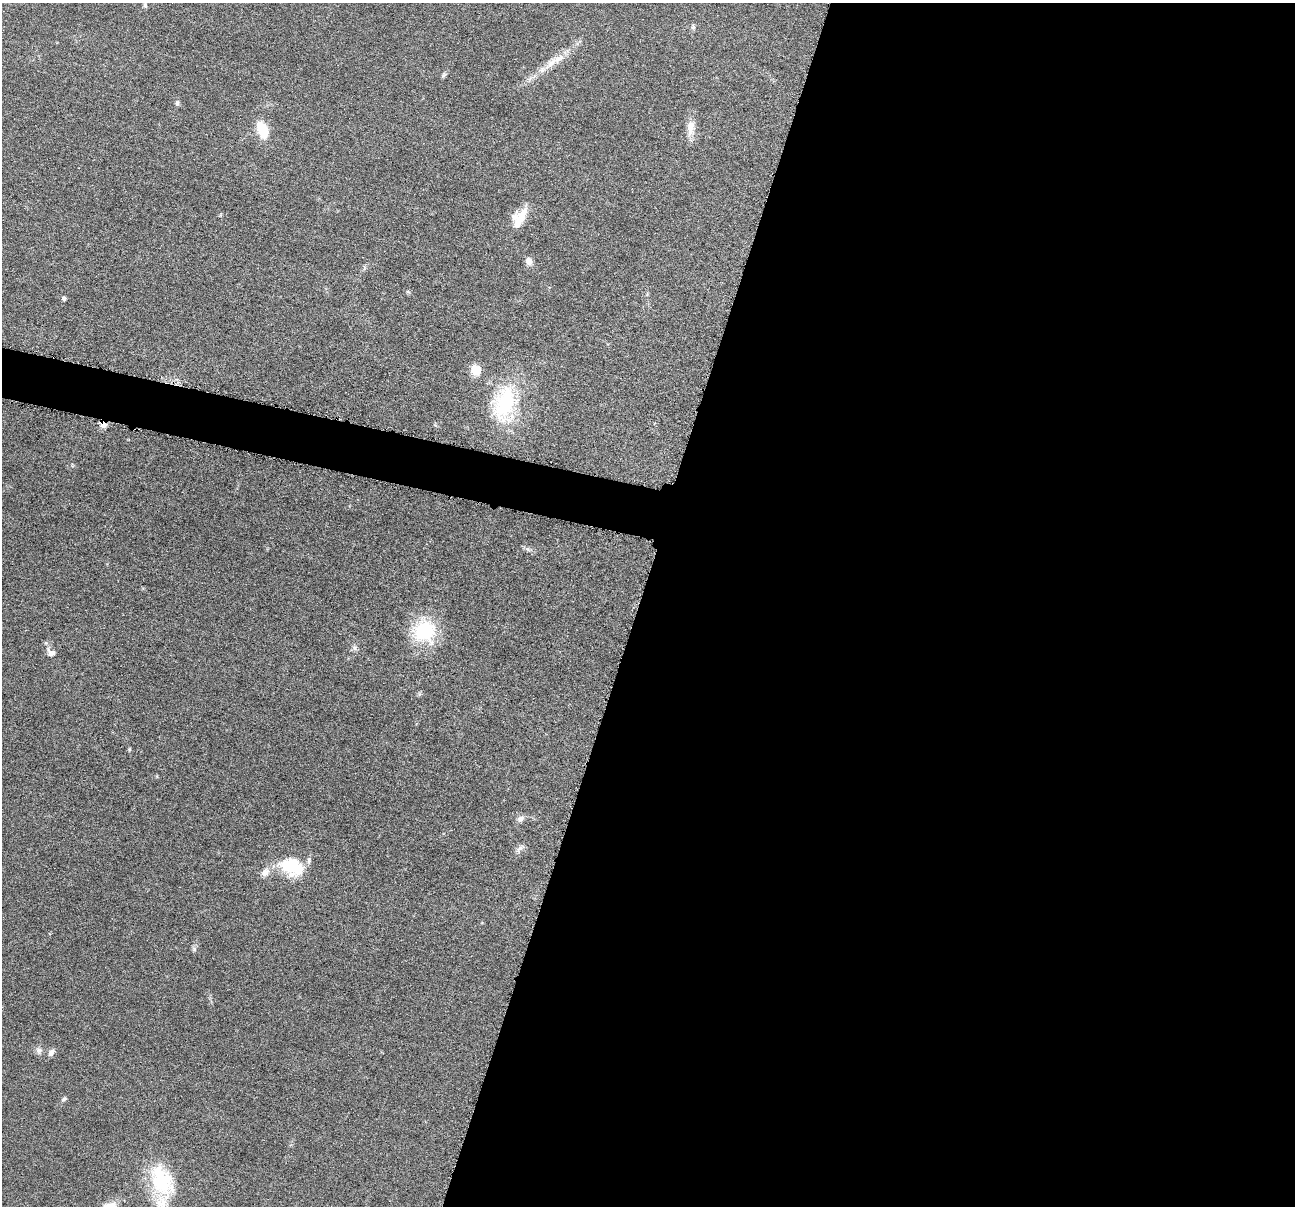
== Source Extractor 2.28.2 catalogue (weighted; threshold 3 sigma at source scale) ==
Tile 12 of 4 x 4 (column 4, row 3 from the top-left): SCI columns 3885-5177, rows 1459-2662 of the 5184 x 5201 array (HDU 1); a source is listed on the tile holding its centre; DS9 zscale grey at full resolution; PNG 1297 x 1208 px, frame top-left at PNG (2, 3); no overlay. Shown black and unused: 53% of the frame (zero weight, under 4 of 8 exposures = <1% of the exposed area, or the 3 px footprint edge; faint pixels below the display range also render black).
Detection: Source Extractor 2.28.2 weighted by HDU 2 'WHT'; one run over the whole footprint, this tile lists its part. Background 0.036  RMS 0.0036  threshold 0.0148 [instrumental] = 3 sigma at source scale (4.09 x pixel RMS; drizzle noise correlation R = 1.36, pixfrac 0.8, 0.05/0.05 arcsec/px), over >= 5 px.
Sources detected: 33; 4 inside a brighter listed object's ellipse — not listed separately; the other 29 listed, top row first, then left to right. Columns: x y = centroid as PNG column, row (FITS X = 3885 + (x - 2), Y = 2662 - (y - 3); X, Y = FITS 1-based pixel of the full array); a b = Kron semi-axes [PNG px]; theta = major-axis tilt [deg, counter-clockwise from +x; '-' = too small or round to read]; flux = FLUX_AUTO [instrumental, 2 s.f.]
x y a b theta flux
145 5 7 5 -80 0.65
693 27 7 6 - 0.73
551 63 25 9 49 4.6
444 75 7 5 59 0.64
177 103 8 5 80 0.75
691 128 22 11 89 4.1
262 130 18 10 -71 9.9
523 214 21 11 67 4.9
220 215 6 3 71 0.34
529 261 8 7 - 2.3
364 268 7 4 72 0.59
408 292 6 5 - 0.5
64 298 4 4 - 0.98
476 370 12 11 - 4.9
504 403 50 30 79 30
104 425 11 6 20 2
424 631 27 27 - 21
355 648 7 6 - 0.92
51 653 11 7 -33 2.3
129 749 5 5 - 0.38
520 819 10 8 27 1.5
520 849 15 5 44 1.3
292 867 31 21 -20 15
265 872 12 9 48 2.6
194 949 8 6 -75 0.84
39 1050 10 8 -63 1.4
51 1052 10 7 52 1.6
64 1099 7 5 29 0.69
161 1182 44 26 -66 22
Overlapping masked pixels (flux is a lower limit): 1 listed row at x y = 104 425